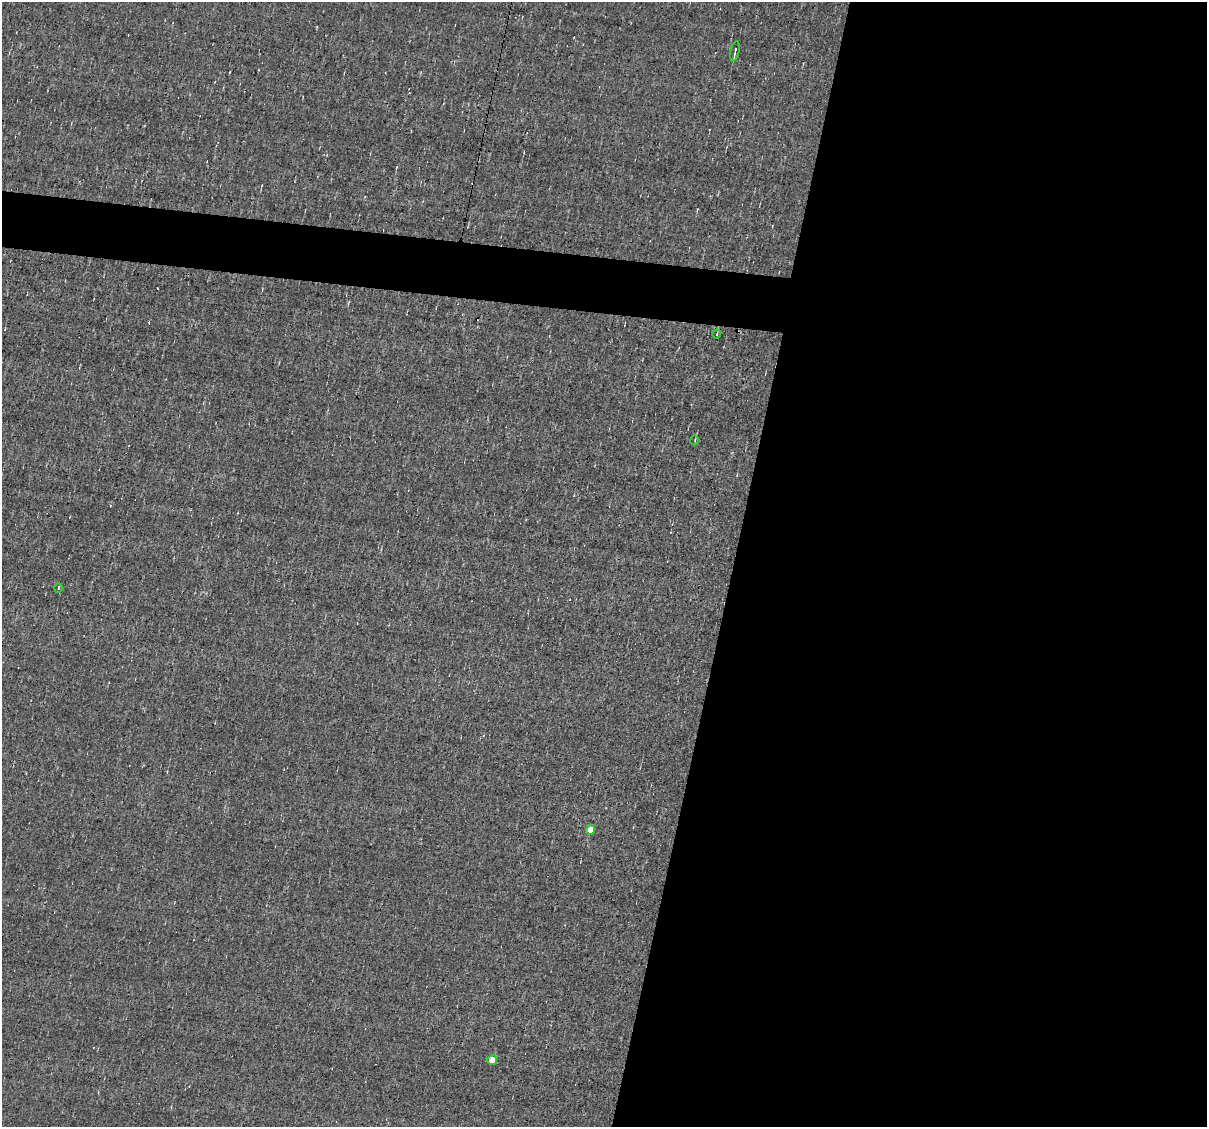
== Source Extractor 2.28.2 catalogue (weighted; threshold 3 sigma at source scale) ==
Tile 12 of 4 x 4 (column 4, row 3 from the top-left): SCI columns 3615-4819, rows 1356-2480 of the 4819 x 4845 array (HDU 1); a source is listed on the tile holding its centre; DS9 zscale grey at full resolution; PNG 1209 x 1129 px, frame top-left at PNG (2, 2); each listed source drawn as its Kron ellipse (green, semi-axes under 4 px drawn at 4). Shown black and unused: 43% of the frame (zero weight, under 3 of 4 exposures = <1% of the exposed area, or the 3 px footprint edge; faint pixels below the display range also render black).
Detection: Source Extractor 2.28.2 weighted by HDU 2 'WHT'; one run over the whole footprint, this tile lists its part. Background -0.00432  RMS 0.056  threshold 0.254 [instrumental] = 3 sigma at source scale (4.5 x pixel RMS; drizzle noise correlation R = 1.50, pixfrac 1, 0.05/0.05 arcsec/px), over >= 5 px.
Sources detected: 8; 2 cosmic-ray / hot-pixel residue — neither listed nor drawn; the other 6 listed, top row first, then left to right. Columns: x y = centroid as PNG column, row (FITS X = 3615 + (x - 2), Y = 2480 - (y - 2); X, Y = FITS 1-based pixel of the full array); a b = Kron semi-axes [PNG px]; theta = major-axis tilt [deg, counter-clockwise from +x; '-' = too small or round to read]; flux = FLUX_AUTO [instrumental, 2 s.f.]
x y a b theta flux
735 51 10 2 78 12
717 334 4 3 - 4.2
695 440 5 3 - 4.8
58 588 5 3 - 4.7
591 830 4 4 - 110
492 1060 5 5 - 61